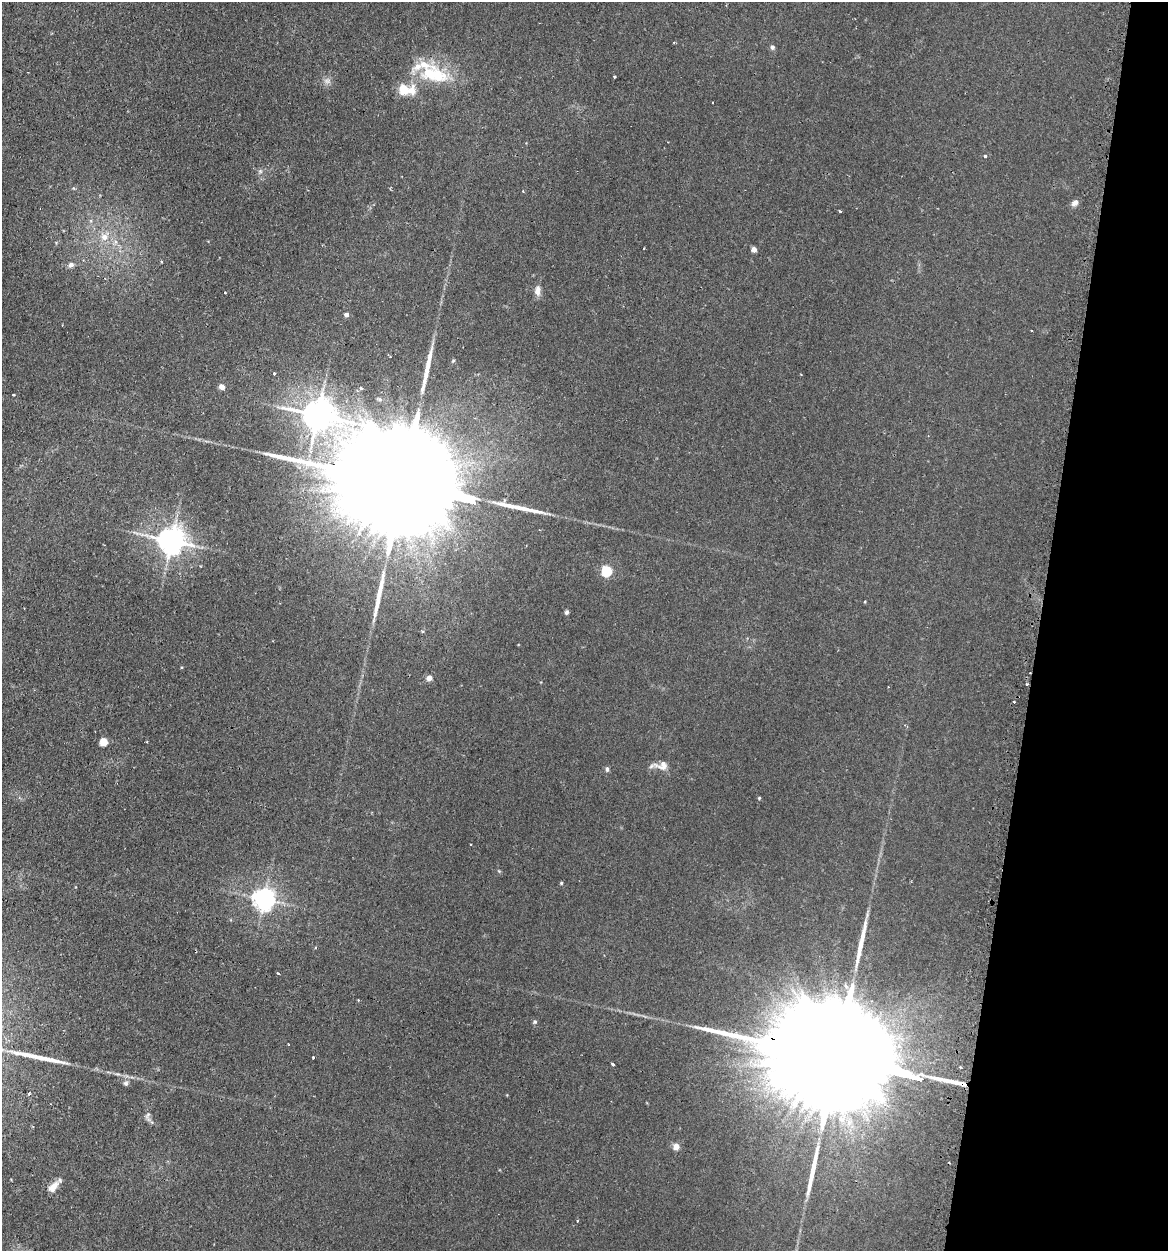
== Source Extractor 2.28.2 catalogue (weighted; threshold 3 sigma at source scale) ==
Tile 8 of 4 x 4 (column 4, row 2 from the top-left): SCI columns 3675-4840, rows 2703-3951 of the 5198 x 5223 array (HDU 1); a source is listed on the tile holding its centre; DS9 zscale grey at full resolution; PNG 1170 x 1253 px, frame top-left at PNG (2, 2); no overlay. Shown black and unused: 11% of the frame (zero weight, under 2 of 3 exposures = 3% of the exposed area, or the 3 px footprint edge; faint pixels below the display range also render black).
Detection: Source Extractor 2.28.2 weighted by HDU 2 'WHT'; one run over the whole footprint, this tile lists its part. Background 0.0425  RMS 0.0057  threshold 0.0255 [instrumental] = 3 sigma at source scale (4.5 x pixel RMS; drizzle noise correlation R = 1.50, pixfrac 1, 0.05/0.05 arcsec/px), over >= 5 px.
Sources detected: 69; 3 cosmic-ray / hot-pixel residue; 7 long thin detections or spike segments (spike, bleed or trail) — not listed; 3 inside a brighter listed object's ellipse — not listed separately; the other 56 listed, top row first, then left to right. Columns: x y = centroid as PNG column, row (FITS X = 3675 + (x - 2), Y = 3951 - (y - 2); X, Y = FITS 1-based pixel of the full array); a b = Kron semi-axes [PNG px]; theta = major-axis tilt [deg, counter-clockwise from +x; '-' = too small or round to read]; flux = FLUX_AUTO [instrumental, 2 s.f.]
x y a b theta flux
674 42 4 3 - 0.42
772 47 6 5 - 1.4
434 75 46 22 -16 30
614 76 3 3 - 0.76
327 81 10 8 9 2.5
404 90 10 9 - 11
712 102 2 2 - 0.54
985 156 3 3 - 1.7
260 171 6 5 - 1.2
73 188 6 3 -70 0.61
523 191 3 3 - 0.48
1075 203 8 6 40 2.9
840 211 4 2 - 0.5
104 237 12 9 41 5.6
644 248 3 2 - 0.36
754 249 5 5 - 2.6
161 261 4 3 - 0.49
71 265 8 6 31 1.9
537 291 13 7 87 3.7
225 293 3 2 - 0.61
346 314 4 4 - 2.9
1031 330 3 2 - 0.37
390 356 5 2 - 0.89
274 373 3 2 - 1.1
222 387 5 4 - 4.9
361 388 4 4 - 1.1
13 395 3 2 - 0.54
318 415 11 9 -11 1100
405 483 97 20 -15 53000
171 540 8 8 - 790
607 571 5 5 - 49
566 612 6 5 - 1.1
422 631 5 4 - 0.7
429 678 4 4 - 5.5
1027 684 4 3 - 0.57
1014 702 3 3 - 1.1
104 742 5 5 - 17
147 742 3 2 - 0.49
662 766 21 11 -1 5.7
607 769 7 4 -76 1.2
759 798 4 4 - 0.61
471 844 2 2 - 0.45
561 883 4 4 - 0.64
264 899 7 7 - 430
846 986 8 5 -60 1.4
358 1000 3 3 - 0.41
535 1022 5 5 - 0.85
313 1057 4 2 - 0.5
838 1057 97 21 -15 55000
612 1064 3 3 - 1.3
126 1083 7 6 - 1.4
29 1094 3 3 - 0.83
840 1119 6 4 -18 4.7
676 1146 4 4 - 8.8
53 1187 18 8 46 5.3
577 1221 4 2 - 0.53
Overlapping masked pixels (flux is a lower limit): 1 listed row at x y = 838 1057
Unlisted compact peaks at least as high as the median listed source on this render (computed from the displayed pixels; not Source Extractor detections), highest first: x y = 148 1114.